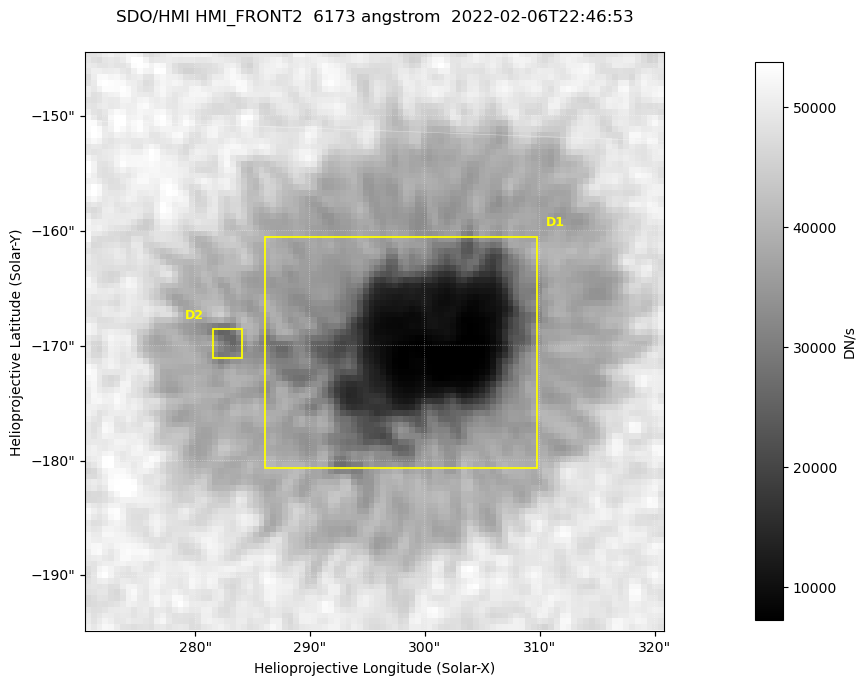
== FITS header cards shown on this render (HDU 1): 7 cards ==
TELESCOP= 'SDO/HMI '           / Telescope
INSTRUME= 'HMI_FRONT2'         / For HMI: HMI_SIDE1, HMI_FRONT2, or HMI_COMBINED
WAVELNTH=                6173. / [angstrom] Wavelength
DATE-OBS= '2022-02-06T22:46:53.500' / [ISO] Observation date {DATE__OBS}
CTYPE1  = 'HPLN-TAN'           / CTYPE1: HPLN
CTYPE2  = 'HPLT-TAN'           / CTYPE2: HPLT
BUNIT   = 'DN/s    '           / Physical Units

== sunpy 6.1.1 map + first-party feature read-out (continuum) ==
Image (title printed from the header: SDO/HMI HMI_FRONT2  6173 angstrom  2022-02-06T22:46:53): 100 x 100 px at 0.504 arcsec/px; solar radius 973 arcsec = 1931 px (partial field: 0.1% of the solar disc is inside the frame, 100% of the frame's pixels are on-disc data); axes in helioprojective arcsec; data unit DN/s (BUNIT, on the colour bar)
Orientation: roll -0.0702 deg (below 1 deg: not rotated)
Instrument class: CONTINUUM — white-light / continuum photospheric image (CONTENT/OBS_TYPE)
Dark features (sunspots / pores): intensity divided by the frame's on-disc median (partial field: no limb-darkening profile); reference = the frame's on-disc median (the 8%-of-disc-diameter window exceeds this field); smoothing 3 px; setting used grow <= 0.7, no closing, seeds <= 0.7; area >= 9 px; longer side >= 3 px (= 1.5 arcsec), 3 px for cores <= 0.7; partial field; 2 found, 2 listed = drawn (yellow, D1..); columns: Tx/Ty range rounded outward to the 2 arcsec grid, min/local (2 s.f., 1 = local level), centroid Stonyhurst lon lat
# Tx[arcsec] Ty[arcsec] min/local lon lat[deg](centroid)
D1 286..310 -182..-160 0.14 +19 -16
D2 280..284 -172..-168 0.61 +18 -16